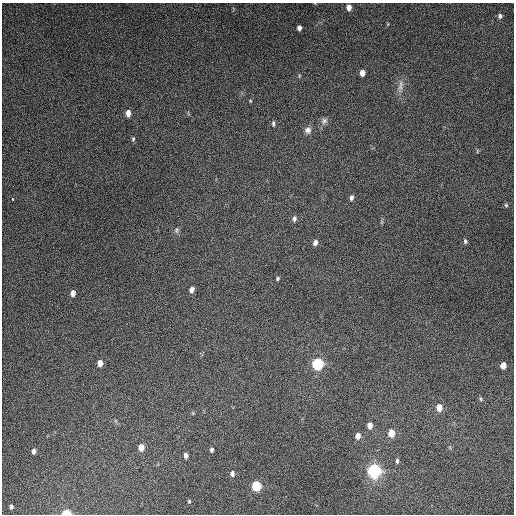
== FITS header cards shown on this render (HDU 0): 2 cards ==
NAXIS1  =                  512
NAXIS2  =                  512

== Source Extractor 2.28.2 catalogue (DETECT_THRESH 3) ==
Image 512 x 512 px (HDU 0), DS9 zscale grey, 1 PNG px = 1 image px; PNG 516 x 516 px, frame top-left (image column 1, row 512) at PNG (2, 3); no overlay
Background 5010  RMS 310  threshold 934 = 3 sigma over >= 5 px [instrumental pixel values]
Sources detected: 43; all 43 listed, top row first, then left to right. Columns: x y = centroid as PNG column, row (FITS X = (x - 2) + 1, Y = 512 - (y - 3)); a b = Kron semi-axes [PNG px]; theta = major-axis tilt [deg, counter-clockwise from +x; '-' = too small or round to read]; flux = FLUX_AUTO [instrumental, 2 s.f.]
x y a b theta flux
349 7 7 5 88 1.1e+05
500 16 6 5 - 5.0e+04
299 28 5 4 - 7.8e+04
362 73 5 4 - 1.3e+05
299 76 6 3 73 2.2e+04
400 86 20 6 84 1.4e+05
250 101 4 3 - 1.8e+04
128 113 6 5 - 1.5e+05
324 121 10 8 49 8.3e+04
273 124 7 3 -82 3.7e+04
308 130 9 9 - 1.0e+05
133 139 6 4 88 3.3e+04
351 198 7 5 82 5.9e+04
13 199 3 2 - 2.7e+04
506 205 5 5 - 2.9e+04
294 218 7 6 - 5.9e+04
382 222 7 4 71 2.8e+04
176 230 8 6 56 5.2e+04
465 241 6 5 - 3.9e+04
315 242 7 5 73 8.5e+04
277 279 5 4 - 3.1e+04
192 290 6 5 - 9.2e+04
73 293 6 4 82 1.0e+05
100 363 6 4 86 1.5e+05
318 364 8 8 - 1.1e+06
503 365 6 5 - 1.6e+05
481 399 5 3 - 2.6e+04
439 407 8 6 88 1.9e+05
193 413 6 3 72 2.3e+04
370 425 6 5 - 1.3e+05
391 433 7 6 - 2.5e+05
358 436 6 5 - 1.3e+05
141 447 6 5 - 1.8e+05
212 450 5 4 - 4.5e+04
34 451 6 4 82 7.3e+04
186 455 5 4 - 7.3e+04
397 461 7 4 -85 4.1e+04
374 471 10 10 - 1.7e+06
232 474 7 5 89 6.6e+04
256 486 7 6 - 7.1e+05
189 501 4 3 - 2.3e+04
11 506 4 3 - 3.8e+04
66 513 6 4 -1 3.9e+05
At the frame edge (FLAGS 8, measured only in part): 1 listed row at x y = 66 513